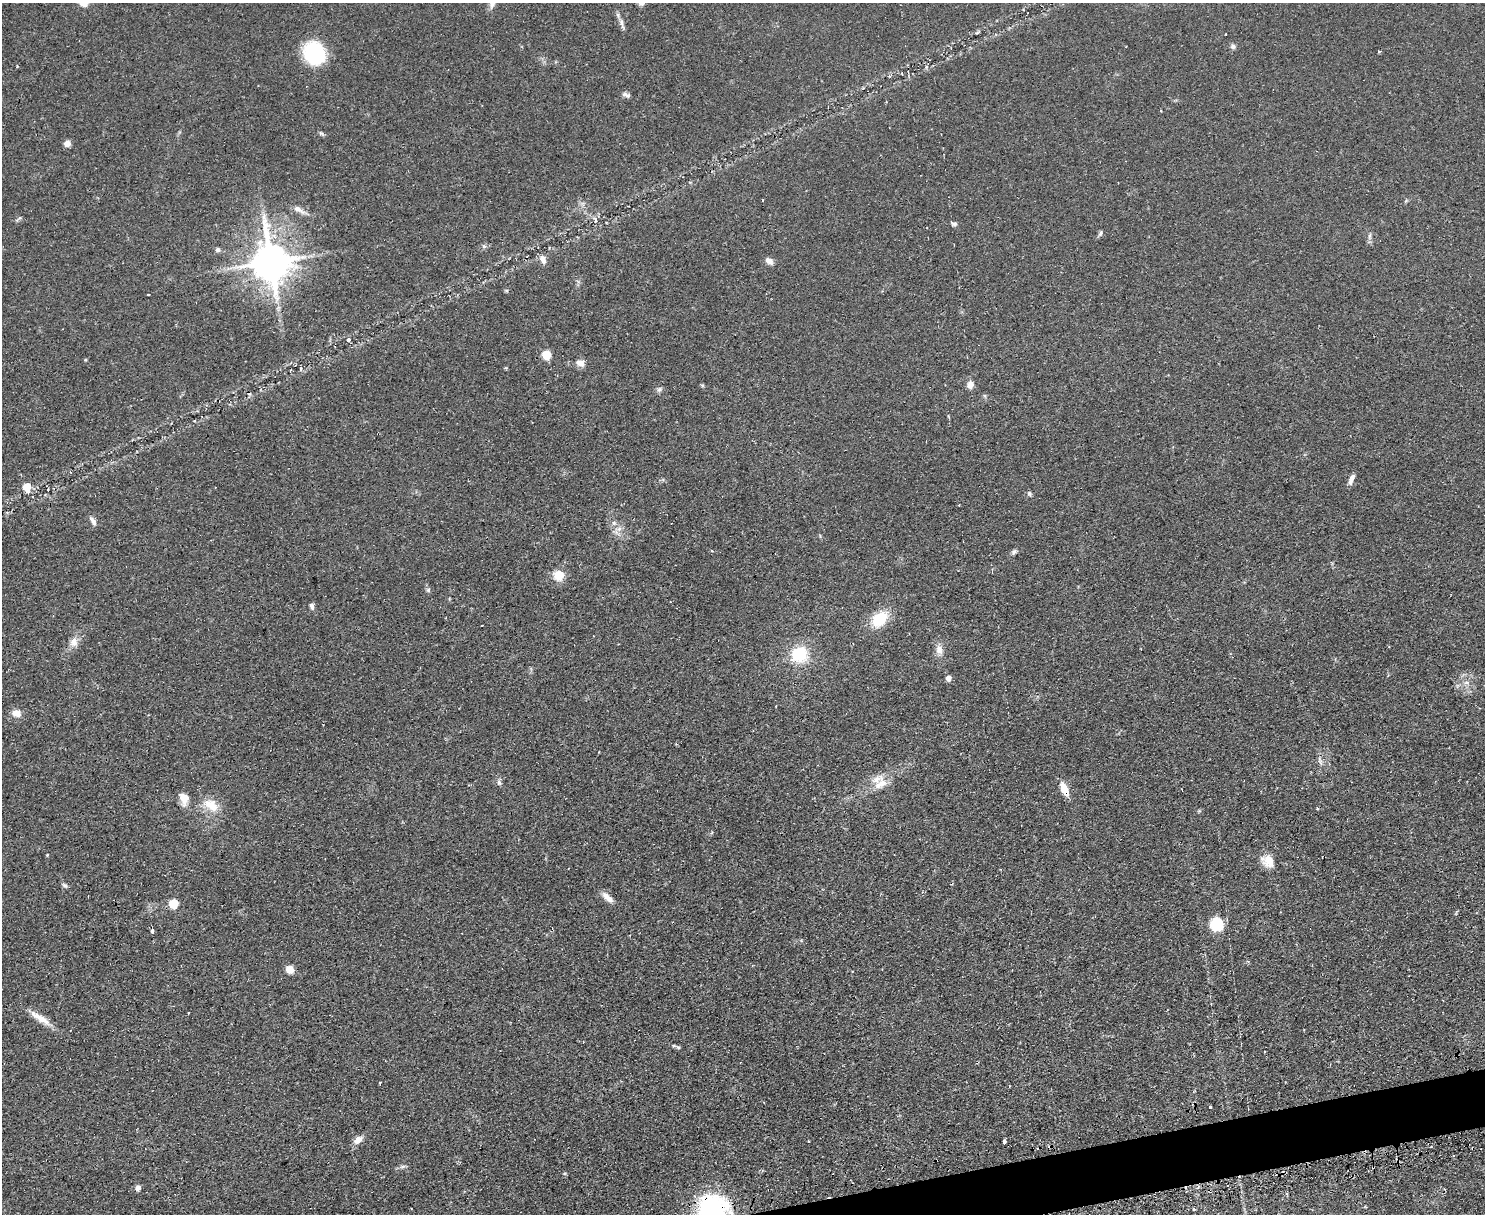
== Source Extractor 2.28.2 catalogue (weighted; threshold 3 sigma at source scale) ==
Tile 5 of 3 x 4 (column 2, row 2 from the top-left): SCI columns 1642-3124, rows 2454-3665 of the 4880 x 4907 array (HDU 1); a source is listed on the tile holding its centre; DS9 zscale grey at full resolution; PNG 1487 x 1216 px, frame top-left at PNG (2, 3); no overlay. Shown black and unused: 2% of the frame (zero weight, under 2 of 3 exposures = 4% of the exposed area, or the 3 px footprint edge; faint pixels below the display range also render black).
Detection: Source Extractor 2.28.2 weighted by HDU 2 'WHT'; one run over the whole footprint, this tile lists its part. Background 0.0901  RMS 0.0079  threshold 0.0357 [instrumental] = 3 sigma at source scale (4.5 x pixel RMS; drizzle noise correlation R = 1.50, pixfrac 1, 0.05/0.05 arcsec/px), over >= 5 px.
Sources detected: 81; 5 cosmic-ray / hot-pixel residue — not listed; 3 inside a brighter listed object's ellipse — not listed separately; the other 73 listed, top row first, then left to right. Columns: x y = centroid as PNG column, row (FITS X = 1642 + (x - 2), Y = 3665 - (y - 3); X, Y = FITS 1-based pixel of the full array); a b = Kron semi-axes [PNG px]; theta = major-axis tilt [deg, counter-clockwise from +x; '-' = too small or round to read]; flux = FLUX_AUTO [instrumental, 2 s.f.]
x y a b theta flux
622 24 20 4 -75 3.5
1233 46 8 6 -2 2.1
1379 51 3 3 - 1
314 53 17 15 -66 73
628 95 8 7 - 2.2
321 133 8 5 -29 1.4
67 143 7 6 - 4.7
762 200 2 2 - 0.7
299 210 21 6 -31 5.5
595 220 9 4 -78 2
954 224 8 5 -15 1.9
1100 233 8 5 62 1.7
1370 236 10 4 85 2.2
484 246 6 4 17 1.4
218 250 7 6 - 2.1
543 259 12 7 -67 4.3
769 261 10 7 -37 4.1
271 262 13 11 -80 2300
148 294 3 2 - 0.82
348 340 6 5 - 1.6
547 355 5 5 - 31
580 363 12 9 -25 5
301 369 6 3 82 1.1
702 385 6 4 -18 0.96
970 385 10 8 70 4.5
660 389 8 4 32 1.7
249 395 8 3 78 1.2
1351 481 10 7 63 3.8
27 487 6 5 - 15
1029 493 7 5 -74 1.5
93 521 13 5 -57 3.1
614 523 6 6 - 1.9
619 529 8 6 21 3.4
712 551 4 3 - 0.69
1014 552 9 5 46 1.9
558 575 14 13 - 11
428 590 6 5 - 1.4
312 606 8 5 -81 2.5
880 619 17 12 43 28
482 625 3 2 - 0.65
74 642 13 11 73 6.4
939 650 14 9 -82 5.8
799 654 18 17 - 31
949 678 5 5 - 5
1466 682 7 4 1 1.9
16 713 13 10 -8 6.3
1319 760 11 3 -75 2
499 783 8 6 -73 1.9
881 784 20 14 40 12
1064 789 14 7 -67 12
184 799 17 10 -81 7.6
211 805 24 14 -29 15
1317 809 4 3 - 0.92
47 855 5 3 - 0.64
1268 861 15 12 -49 11
65 885 9 5 -40 1.7
606 896 14 8 -56 5.5
174 903 6 5 - 33
1216 924 17 16 - 17
152 931 4 3 - 3.3
290 969 5 5 - 17
40 1018 32 8 -33 11
71 1030 3 2 - 0.45
583 1042 3 2 - 0.51
678 1047 6 4 -18 1.2
1009 1086 3 2 - 0.56
1210 1107 3 2 - 1.2
358 1140 12 8 42 6
1004 1141 4 3 - 2.3
403 1166 9 4 19 1.7
138 1188 7 6 - 3.2
710 1205 37 23 32 74
1194 1209 3 3 - 1.3
Overlapping masked pixels (flux is a lower limit): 2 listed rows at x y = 1064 789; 710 1205
Isophote crosses this tile's border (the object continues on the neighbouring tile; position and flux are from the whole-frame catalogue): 1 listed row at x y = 710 1205